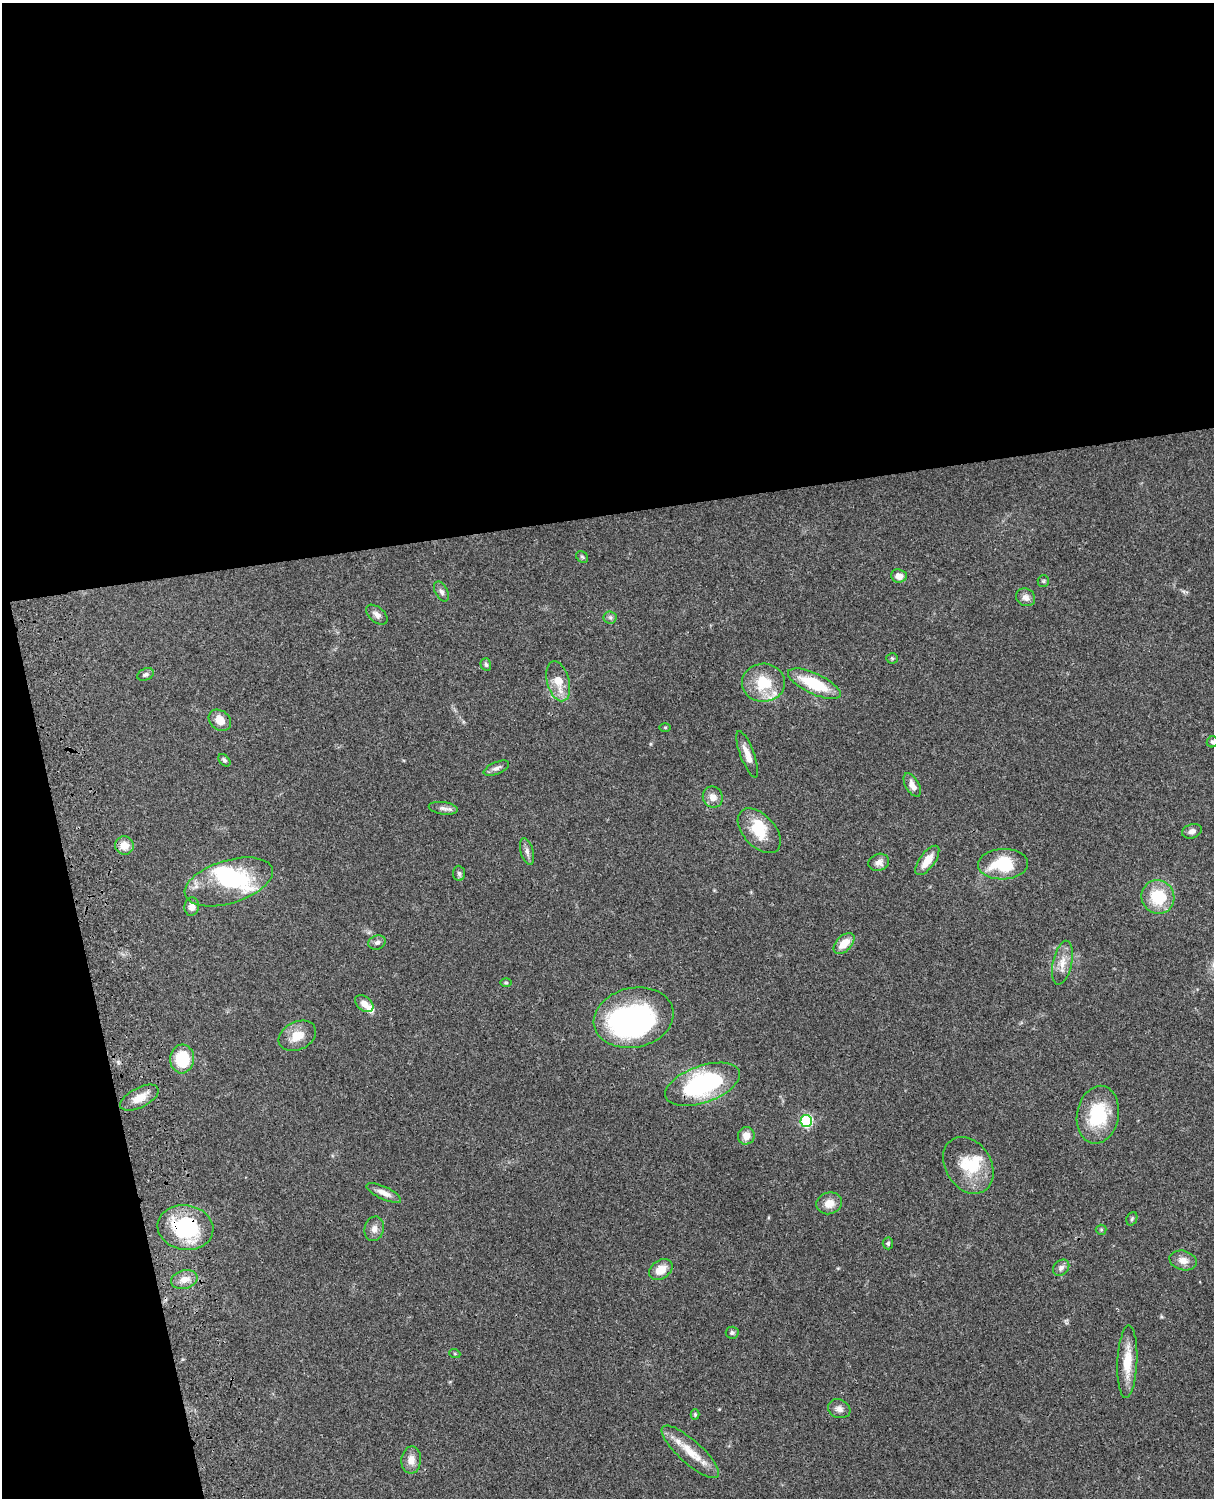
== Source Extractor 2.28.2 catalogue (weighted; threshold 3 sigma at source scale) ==
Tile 1 of 4 x 3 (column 1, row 1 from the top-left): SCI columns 121-1332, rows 3268-4763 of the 5087 x 4926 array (HDU 1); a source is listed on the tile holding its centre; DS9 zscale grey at full resolution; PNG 1216 x 1500 px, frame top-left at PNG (2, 3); each listed source drawn as its Kron ellipse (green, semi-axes under 4 px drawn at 4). Shown black and unused: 39% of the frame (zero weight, under 3 of 4 exposures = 6% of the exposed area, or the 3 px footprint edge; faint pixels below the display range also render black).
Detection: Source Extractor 2.28.2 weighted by HDU 2 'WHT'; one run over the whole footprint, this tile lists its part. Background 0.104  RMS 0.0065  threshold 0.0293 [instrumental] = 3 sigma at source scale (4.5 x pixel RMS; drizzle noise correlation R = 1.50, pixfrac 1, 0.05/0.05 arcsec/px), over >= 5 px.
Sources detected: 73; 5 inside a brighter object's white glare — neither listed nor drawn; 3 inside a brighter listed object's ellipse — not listed separately; the other 65 listed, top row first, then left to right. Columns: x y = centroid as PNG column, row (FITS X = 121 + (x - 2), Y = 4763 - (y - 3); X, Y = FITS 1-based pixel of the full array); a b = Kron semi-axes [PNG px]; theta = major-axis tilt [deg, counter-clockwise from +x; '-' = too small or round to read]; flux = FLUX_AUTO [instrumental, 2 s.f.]
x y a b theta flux
582 557 6 5 - 1.2
899 576 8 6 -7 5.3
1043 581 6 5 - 1
441 592 11 6 -61 2.3
1026 597 10 8 -28 3.8
377 615 12 7 -41 3.1
610 617 6 6 - 1.5
892 658 5 5 - 0.97
486 664 6 5 - 1.2
145 674 8 6 26 1.8
558 681 20 11 -75 12
763 683 21 19 2 21
814 684 28 10 -25 29
220 720 12 9 -39 6.8
665 727 5 3 - 0.68
1212 742 6 5 - 1.2
747 754 24 7 -69 6.2
224 760 7 4 -49 1.4
496 768 13 6 22 2.6
912 785 13 6 -60 4.4
713 797 11 10 - 4.7
443 808 14 6 -8 2.9
759 831 26 16 -47 18
1192 831 10 7 16 3.1
124 845 9 9 - 7.6
527 852 14 6 -74 2.7
927 860 17 7 54 9.2
879 862 10 8 19 3.5
1003 864 25 15 2 29
459 873 7 6 - 1.6
229 882 46 21 17 43
1158 897 17 16 - 24
192 907 9 7 80 4.8
377 942 9 7 18 2.1
844 943 13 7 46 9.6
1062 963 22 9 78 7.6
506 983 6 4 -1 0.82
364 1004 10 7 -41 5.1
634 1018 40 30 13 130
297 1036 20 14 26 10
182 1059 14 12 85 26
703 1084 39 18 19 84
139 1098 21 10 27 9.3
1098 1115 29 21 80 33
806 1121 6 6 - 65
746 1136 9 8 - 6.1
968 1165 30 23 -58 23
384 1193 19 6 -25 5
829 1203 13 10 15 6.9
1132 1219 7 5 68 1.1
185 1227 28 22 -9 53
374 1229 12 9 76 3.9
1101 1230 5 5 - 0.81
888 1243 6 5 - 1.2
1183 1260 14 9 -15 5.3
1061 1268 9 7 44 2.5
661 1269 13 9 36 8.5
184 1279 13 9 13 6.2
732 1333 6 6 - 1.4
455 1354 5 3 - 0.58
1127 1362 36 10 87 16
839 1409 11 9 -21 3.5
695 1414 5 4 - 0.92
690 1452 37 11 -42 15
411 1460 13 10 86 5.9
Overlapping masked pixels (flux is a lower limit): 2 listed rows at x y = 703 1084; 185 1227
Isophote crosses this tile's border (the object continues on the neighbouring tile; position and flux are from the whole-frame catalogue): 1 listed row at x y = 1212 742